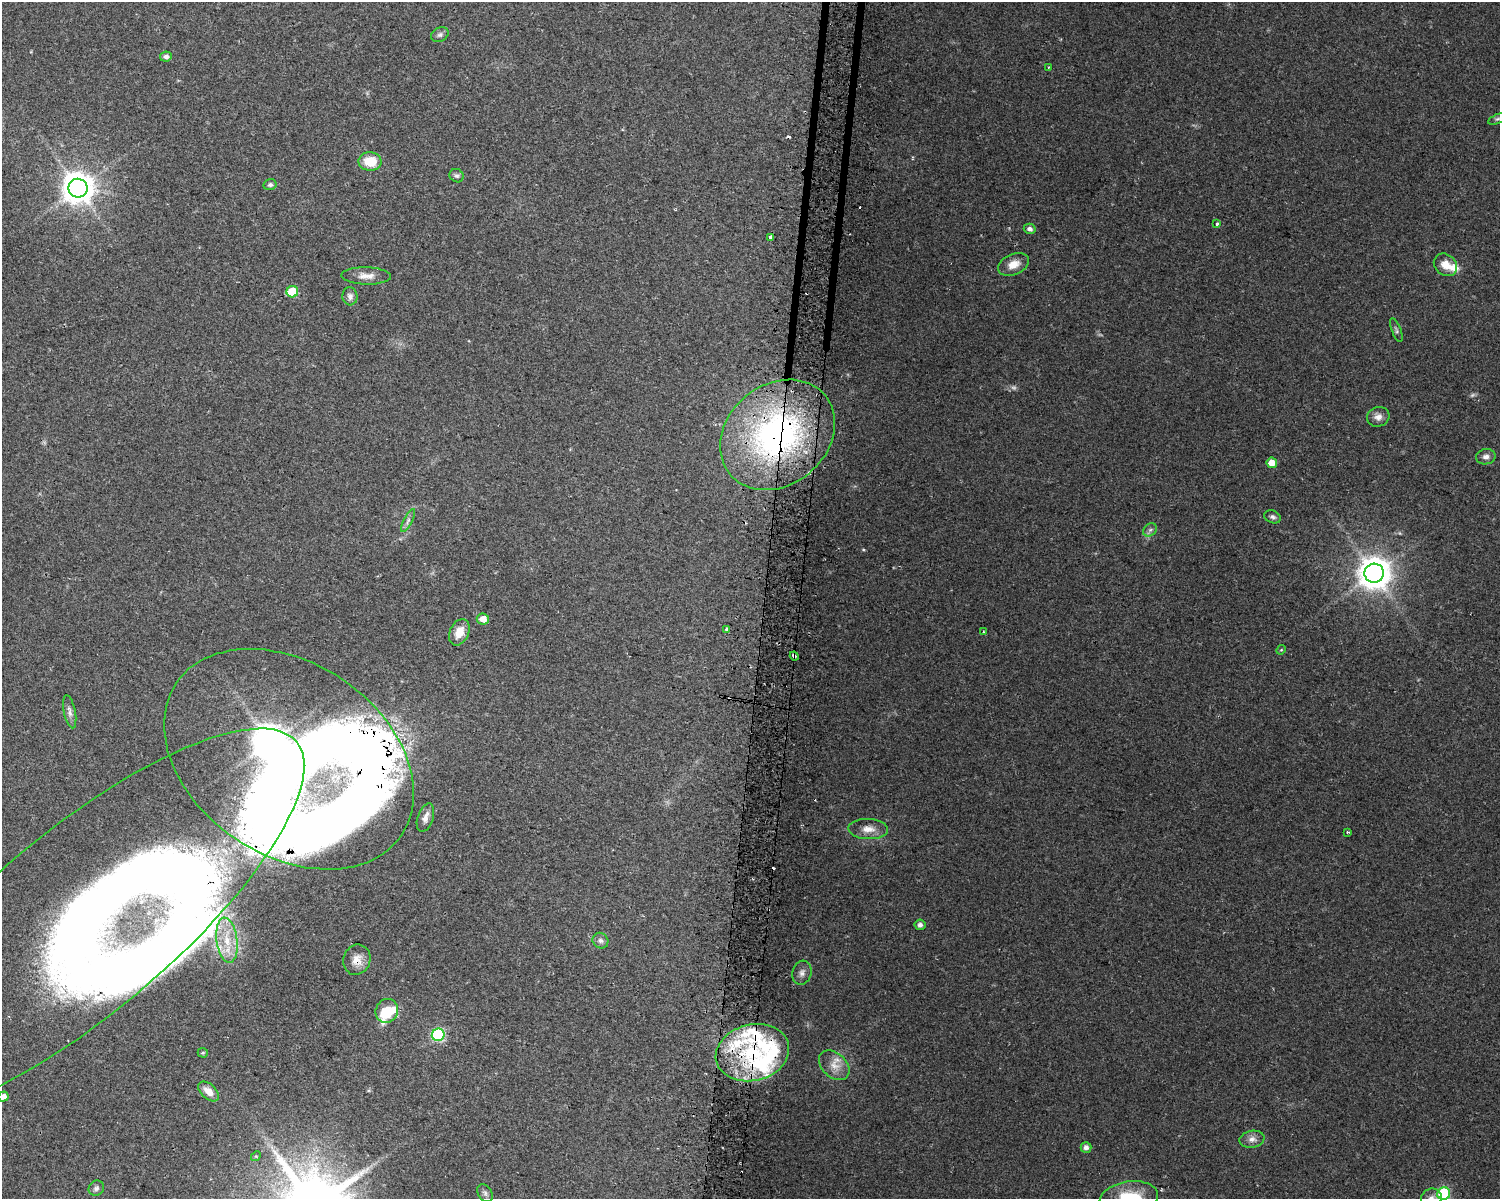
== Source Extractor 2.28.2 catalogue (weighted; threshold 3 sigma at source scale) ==
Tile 5 of 3 x 4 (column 2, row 2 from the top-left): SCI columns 1816-3313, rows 2396-3592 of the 5070 x 4801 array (HDU 1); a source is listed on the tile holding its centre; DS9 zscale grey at full resolution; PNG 1502 x 1201 px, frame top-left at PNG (2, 2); each listed source drawn as its Kron ellipse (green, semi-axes under 4 px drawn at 4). Shown black and unused: <1% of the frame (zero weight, under 2 of 3 exposures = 2% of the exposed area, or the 3 px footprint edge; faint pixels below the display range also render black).
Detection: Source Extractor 2.28.2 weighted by HDU 2 'WHT'; one run over the whole footprint, this tile lists its part. Background 0.0423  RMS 0.011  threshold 0.0477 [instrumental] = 3 sigma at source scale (4.5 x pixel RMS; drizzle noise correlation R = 1.50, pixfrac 1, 0.0396/0.0396 arcsec/px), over >= 5 px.
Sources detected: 75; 2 too faint to see at this stretch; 3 inside a brighter object's white glare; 6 cosmic-ray / hot-pixel residue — neither listed nor drawn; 7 inside a brighter listed object's ellipse — not listed separately; the other 57 listed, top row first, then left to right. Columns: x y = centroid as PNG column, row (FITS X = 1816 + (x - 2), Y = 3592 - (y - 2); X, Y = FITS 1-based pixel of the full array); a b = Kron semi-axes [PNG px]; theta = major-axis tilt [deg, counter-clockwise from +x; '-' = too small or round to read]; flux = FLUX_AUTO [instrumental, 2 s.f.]
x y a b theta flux
440 35 9 7 27 3
166 56 6 5 - 4.1
1049 67 4 4 - 1.1
1498 119 10 4 23 2.9
370 161 11 9 -2 24
457 176 7 6 - 2.7
270 185 6 5 - 2.7
78 188 9 9 - 1700
1217 224 3 3 - 4.1
1030 229 6 5 - 4.1
770 237 3 3 - 4.5
1013 264 16 10 23 13
1445 265 12 10 -41 11
366 276 25 8 -2 9.8
292 292 6 5 - 40
350 296 9 7 -85 3.8
1396 330 12 4 -69 2.5
1378 417 11 9 17 6.6
777 435 62 50 39 290
1486 457 10 7 10 5.1
1272 463 5 5 - 12
1272 517 8 6 -22 3.3
408 521 13 4 63 3.4
1150 530 7 6 - 3
1374 573 10 9 - 1900
483 619 6 5 - 10
726 629 3 3 - 3.3
459 632 14 9 65 14
983 632 3 3 - 1
1281 650 5 4 - 1.2
794 656 5 3 - 8.1
70 712 17 6 -78 4.9
289 759 136 96 -34 4200
425 818 15 8 71 7.8
868 829 20 10 -3 11
1347 832 4 3 - 1.4
79 923 283 91 40 790
920 925 5 5 - 3.3
227 940 23 10 -82 23
600 941 8 7 - 3.8
357 960 15 13 70 12
802 973 12 9 73 5.8
387 1011 12 11 - 25
438 1035 6 6 - 130
203 1053 5 5 - 1.5
752 1053 37 28 14 110
834 1065 17 12 -42 14
209 1091 12 7 -42 10
3 1097 5 5 - 7.5
1252 1139 12 8 10 6.3
1086 1147 5 5 - 4.6
256 1156 5 4 - 1.3
96 1188 8 7 - 3.3
485 1193 9 6 -57 3.4
1444 1194 6 6 - 91
1129 1198 29 16 9 46
1431 1198 10 9 - 6.3
Overlapping masked pixels (flux is a lower limit): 6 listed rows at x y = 777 435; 794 656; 289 759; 79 923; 357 960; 752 1053
Isophote crosses this tile's border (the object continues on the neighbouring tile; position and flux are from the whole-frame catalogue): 6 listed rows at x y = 1498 119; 79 923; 3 1097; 1444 1194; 1129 1198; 1431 1198